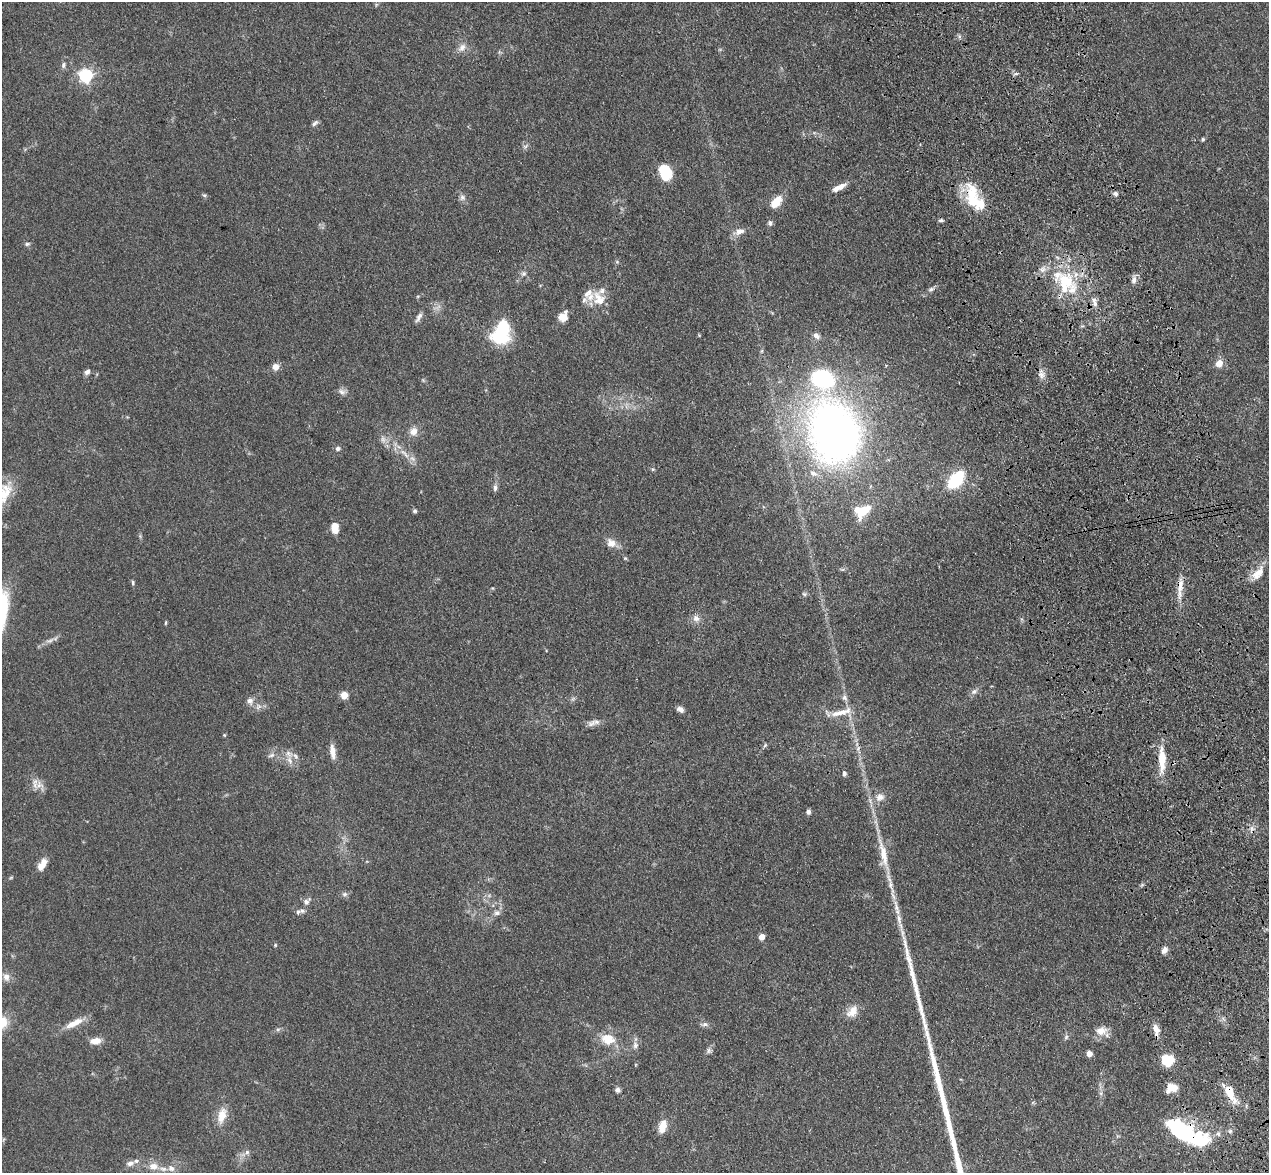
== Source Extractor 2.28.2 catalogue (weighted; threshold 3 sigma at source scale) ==
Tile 6 of 4 x 4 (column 2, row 2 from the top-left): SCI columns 1383-2649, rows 2523-3693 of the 5298 x 5161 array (HDU 1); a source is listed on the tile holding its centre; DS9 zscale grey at full resolution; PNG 1271 x 1175 px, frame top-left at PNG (2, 2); no overlay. Shown black and unused: <1% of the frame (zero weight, under 3 of 4 exposures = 6% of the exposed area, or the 3 px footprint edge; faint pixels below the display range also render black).
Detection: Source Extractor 2.28.2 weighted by HDU 2 'WHT'; one run over the whole footprint, this tile lists its part. Background 0.0711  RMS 0.0063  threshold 0.0283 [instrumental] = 3 sigma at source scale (4.5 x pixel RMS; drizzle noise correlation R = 1.50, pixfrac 1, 0.05/0.05 arcsec/px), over >= 5 px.
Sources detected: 132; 1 too faint to see at this stretch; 3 inside a brighter object's white glare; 1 cosmic-ray / hot-pixel residue — not listed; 15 inside a brighter listed object's ellipse — not listed separately; the other 112 listed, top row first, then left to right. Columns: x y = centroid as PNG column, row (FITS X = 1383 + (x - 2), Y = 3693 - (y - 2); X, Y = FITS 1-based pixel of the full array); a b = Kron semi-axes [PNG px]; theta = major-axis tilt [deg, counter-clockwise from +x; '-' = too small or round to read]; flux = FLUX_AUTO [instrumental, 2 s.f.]
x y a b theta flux
462 48 14 8 50 3.9
63 65 9 6 82 1.7
86 75 6 6 - 130
315 123 9 5 42 1.7
1203 139 5 4 - 0.9
525 146 9 5 33 1.5
665 172 16 12 -66 20
840 187 15 7 33 4.6
1115 194 7 6 - 1.9
204 195 6 4 -18 0.9
462 197 8 8 - 2.1
972 197 38 16 -79 25
776 202 14 8 49 9.9
941 220 7 4 16 1.1
770 223 7 6 - 1.6
739 231 12 8 16 4.5
27 244 7 5 10 1.2
617 262 6 4 -19 0.77
1043 269 11 8 52 3.7
523 273 7 6 - 1.7
1134 280 10 7 72 2.7
1068 281 24 17 -66 25
931 289 8 6 24 1.7
418 296 5 3 - 0.63
599 299 23 16 -55 12
1094 302 14 7 -75 3.9
419 317 14 5 59 2.5
562 317 11 10 - 5.8
699 335 4 4 - 0.52
816 336 10 6 -45 2.8
500 337 25 15 -11 24
1219 363 9 8 - 5
276 367 7 7 - 4.4
87 372 8 6 52 2.1
1041 374 12 9 -77 3.7
342 392 11 8 -25 2.6
413 431 11 10 - 4.7
834 433 73 56 -75 350
338 449 6 6 - 1.6
405 454 21 5 -45 5.3
653 469 5 4 - 0.74
956 480 15 9 49 39
495 488 9 6 86 2
3 495 36 19 53 21
415 511 5 5 - 1.2
862 511 18 13 24 18
335 528 10 6 -83 9.7
611 543 14 11 -32 5.2
625 558 6 4 -43 0.75
1258 573 22 11 50 8.1
133 583 6 4 -79 1.1
1180 586 21 8 85 6.9
804 594 7 5 -22 1.2
696 618 10 9 - 3.5
166 623 6 3 81 0.66
50 640 15 5 21 2.8
974 691 10 6 37 2.2
344 695 5 5 - 15
844 698 9 7 -61 2.3
250 701 9 8 - 3.2
680 709 9 6 -27 2.5
840 712 34 8 15 9.4
591 723 13 8 27 3.1
224 735 5 4 - 0.57
765 745 6 4 47 0.91
858 748 8 4 68 1.4
333 752 19 7 -83 5.4
289 754 13 8 -45 4.4
271 755 10 5 24 1.8
1162 759 28 8 -88 15
844 773 7 5 89 1.6
40 785 14 9 -37 4.8
880 797 13 10 22 5.2
808 812 5 4 - 2
883 854 46 10 -80 16
42 864 14 7 59 6.8
11 877 6 3 20 0.68
344 894 8 6 2 1.6
306 901 11 7 44 3
896 907 23 6 -78 6.1
298 912 7 5 13 1.3
497 913 9 7 14 2.6
762 937 4 4 - 7.8
275 945 5 4 - 0.63
1164 950 9 7 60 2.8
6 977 11 9 -62 3.8
852 1011 18 11 48 6.7
2 1022 13 11 64 13
74 1023 25 8 26 8.7
705 1024 8 6 13 1.8
278 1029 7 4 18 1.1
1156 1029 14 8 -73 4.7
1101 1031 15 11 10 6.9
1066 1037 7 5 48 1.2
608 1039 15 12 -16 12
95 1041 12 8 9 5.9
635 1045 10 7 -83 2.7
709 1050 8 6 77 1.8
1089 1054 4 4 - 6.8
1167 1061 10 8 -37 26
1172 1088 12 8 18 8.8
617 1090 6 6 - 1.9
1229 1092 21 8 -64 15
222 1116 20 10 75 9.2
662 1126 13 7 77 9.3
1181 1131 28 12 -37 89
1230 1131 6 6 - 1.3
1218 1134 7 5 -87 1.6
247 1152 6 6 - 1.7
130 1163 9 7 17 3
153 1166 13 9 -7 5.8
171 1168 10 8 -25 3.6
Overlapping masked pixels (flux is a lower limit): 5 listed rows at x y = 972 197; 1180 586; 1156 1029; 1229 1092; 1181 1131
Isophote crosses this tile's border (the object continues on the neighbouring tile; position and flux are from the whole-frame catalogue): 2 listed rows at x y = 3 495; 2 1022
Unlisted compact peaks at least as high as the median listed source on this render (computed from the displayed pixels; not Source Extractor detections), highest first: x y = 914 981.